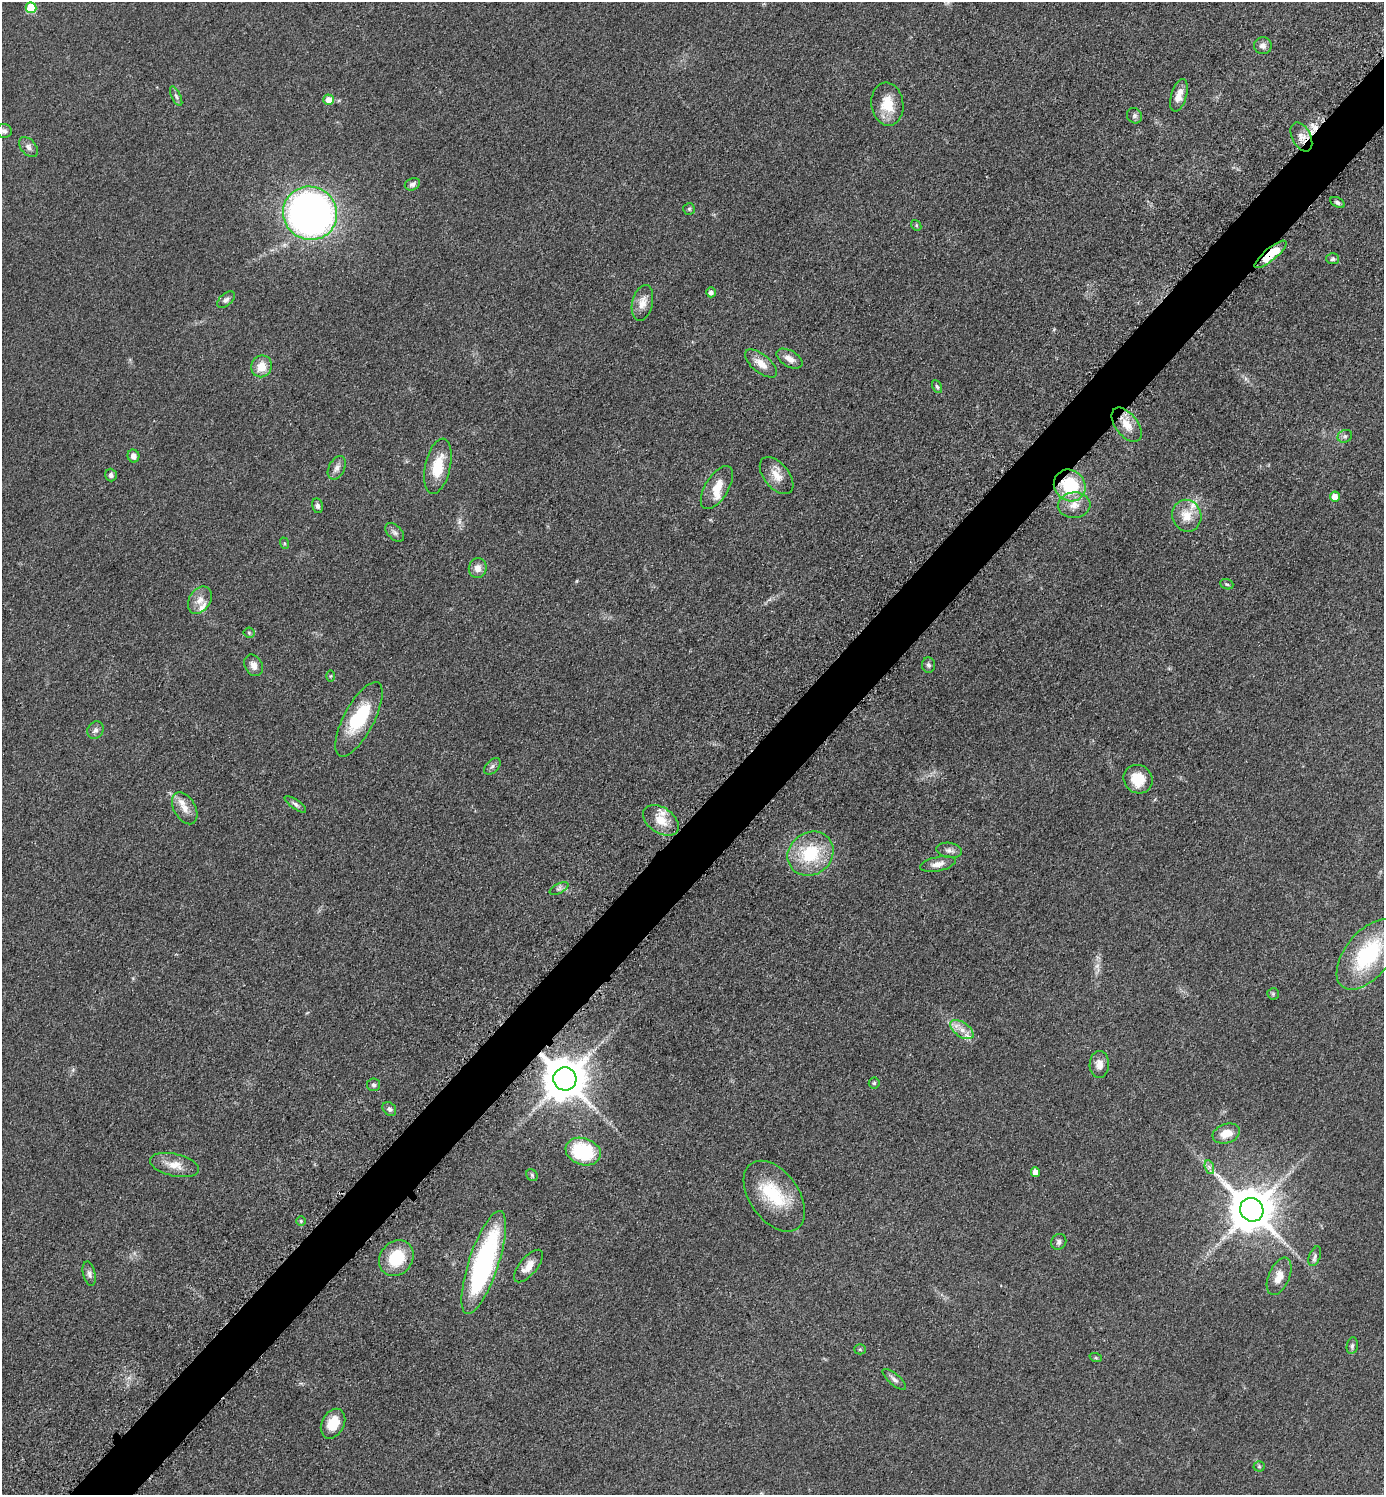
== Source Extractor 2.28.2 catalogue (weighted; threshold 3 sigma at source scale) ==
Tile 7 of 4 x 4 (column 3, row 2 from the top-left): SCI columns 2973-4354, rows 3006-4498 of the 6049 x 6048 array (HDU 1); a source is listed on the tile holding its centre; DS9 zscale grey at full resolution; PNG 1386 x 1497 px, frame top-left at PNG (2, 2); each listed source drawn as its Kron ellipse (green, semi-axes under 4 px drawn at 4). Shown black and unused: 4% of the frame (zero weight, under 3 of 5 exposures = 4% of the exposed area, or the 3 px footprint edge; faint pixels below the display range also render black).
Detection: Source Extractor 2.28.2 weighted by HDU 2 'WHT'; one run over the whole footprint, this tile lists its part. Background 0.05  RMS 0.0054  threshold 0.0244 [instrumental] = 3 sigma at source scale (4.5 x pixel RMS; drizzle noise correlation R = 1.50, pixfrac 1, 0.05/0.05 arcsec/px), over >= 5 px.
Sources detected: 97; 2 too faint to see at this stretch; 2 inside a brighter object's white glare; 1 cosmic-ray / hot-pixel residue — neither listed nor drawn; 5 inside a brighter listed object's ellipse — not listed separately; the other 87 listed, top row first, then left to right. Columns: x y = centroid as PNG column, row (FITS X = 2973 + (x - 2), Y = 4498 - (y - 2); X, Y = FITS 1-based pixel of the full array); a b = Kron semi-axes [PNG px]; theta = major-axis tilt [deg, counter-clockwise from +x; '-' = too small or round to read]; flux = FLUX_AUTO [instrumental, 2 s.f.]
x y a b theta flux
31 8 5 5 - 24
1263 46 9 8 - 2.5
1179 95 17 7 74 5.3
176 96 11 4 -64 1.3
329 100 5 5 - 6.2
887 104 22 16 -83 13
1135 116 8 7 - 1.4
4 131 8 7 - 2
1301 137 15 9 -63 4.6
28 147 11 7 -49 2.5
412 184 8 6 22 1.9
1337 202 8 5 -29 1.4
689 209 6 6 - 0.84
310 213 27 26 - 320
916 225 6 4 -49 0.78
1271 254 20 6 40 14
1333 259 6 5 - 1.3
711 292 5 5 - 2.4
226 300 10 6 42 1.9
642 303 18 10 77 5.7
789 359 14 8 -30 4.4
761 364 19 9 -39 6.5
261 366 11 10 - 7.7
937 386 7 4 -62 0.96
1127 425 20 11 -52 8.1
1345 436 7 6 - 1.4
133 456 6 5 - 3.1
438 466 28 12 77 17
337 468 12 8 63 3
111 475 6 6 - 1.5
777 476 21 12 -51 7.1
1070 485 17 15 -43 28
717 488 24 11 59 9.3
1335 497 5 5 - 5.6
1074 505 16 12 5 6.8
318 506 7 5 -77 1.7
1187 516 16 14 -70 8.9
395 532 11 6 -45 2.1
284 543 6 4 -72 0.67
478 568 10 9 - 4.1
1227 584 7 5 -20 0.85
200 600 15 10 57 5.1
249 633 5 5 - 0.71
253 665 11 8 -62 3.4
929 665 8 6 -84 1.6
330 676 5 3 - 0.57
359 719 41 15 62 35
95 730 9 7 55 2.1
492 766 10 6 45 1.6
1138 779 15 14 - 12
295 804 12 4 -35 1.7
185 808 17 10 -60 6
661 820 20 12 -34 9.7
949 850 13 7 -9 2.5
810 854 24 21 36 29
938 864 18 7 12 4.2
559 888 10 5 27 1.6
1368 954 41 22 51 49
1273 994 6 5 - 0.98
962 1030 13 7 -35 4.6
1099 1064 13 9 88 4.7
565 1079 11 11 - 2200
874 1083 5 5 - 0.88
373 1085 6 6 - 1.3
389 1109 8 6 -48 1.5
1226 1133 14 9 19 7.9
583 1152 18 13 -19 38
174 1165 25 11 -13 7.7
1209 1167 7 4 -72 1.5
1035 1172 4 4 - 4.1
532 1175 6 5 - 0.92
774 1196 40 24 -54 29
1252 1210 12 11 - 2200
301 1221 5 5 - 0.69
1059 1242 8 7 - 1.9
1315 1256 10 5 68 1.7
396 1258 19 16 51 21
484 1262 54 15 72 100
528 1266 20 9 50 6.5
89 1274 12 6 -76 2
1279 1276 20 10 67 7.2
1352 1346 8 5 80 1.3
860 1349 5 5 - 0.85
1096 1358 6 4 -18 0.71
894 1379 14 5 -40 2.2
333 1424 16 11 63 12
1259 1466 5 5 - 0.76
Overlapping masked pixels (flux is a lower limit): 4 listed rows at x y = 1301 137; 1271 254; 1070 485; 565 1079
Isophote crosses this tile's border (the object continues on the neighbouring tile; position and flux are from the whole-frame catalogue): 1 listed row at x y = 4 131